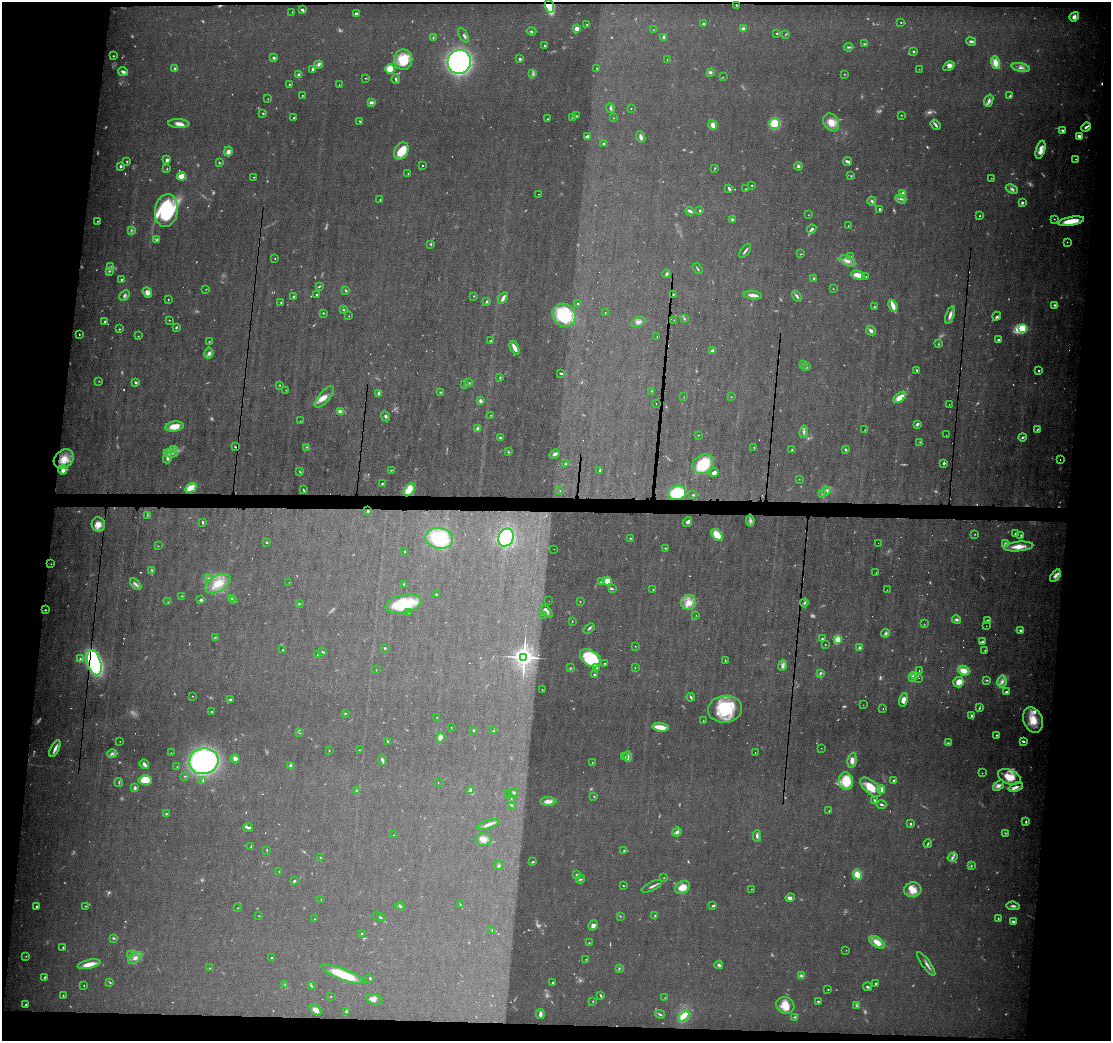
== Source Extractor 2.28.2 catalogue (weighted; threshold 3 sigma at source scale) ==
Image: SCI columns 1-4434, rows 111-4265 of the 4435 x 4471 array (HDU 1 of 3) = the unmasked area's bounding box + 8 px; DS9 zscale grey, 4 x 4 block average (1 PNG px = mean of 4 x 4 image px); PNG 1113 x 1043 px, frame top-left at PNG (2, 2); each listed source drawn as its Kron ellipse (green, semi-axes under 4 px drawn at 4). Shown black and unused: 12% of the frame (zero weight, under 3 of 4 exposures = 2% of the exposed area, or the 3 px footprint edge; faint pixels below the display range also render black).
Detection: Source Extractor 2.28.2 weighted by HDU 2 'WHT'. Background 0.0344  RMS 0.0034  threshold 0.0151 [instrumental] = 3 sigma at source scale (4.5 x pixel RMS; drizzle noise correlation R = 1.50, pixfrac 1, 0.05/0.05 arcsec/px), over >= 5 px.
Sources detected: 857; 239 too faint to see at this stretch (4 x 4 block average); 26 cosmic-ray / hot-pixel residue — neither listed nor drawn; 13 coinciding with a brighter row at this scale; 44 inside a brighter listed object's ellipse — not listed separately; of the other 535, all 500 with FLUX_AUTO >= 0.646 (the completeness limit of this list) listed and drawn (35 fainter detections not listed), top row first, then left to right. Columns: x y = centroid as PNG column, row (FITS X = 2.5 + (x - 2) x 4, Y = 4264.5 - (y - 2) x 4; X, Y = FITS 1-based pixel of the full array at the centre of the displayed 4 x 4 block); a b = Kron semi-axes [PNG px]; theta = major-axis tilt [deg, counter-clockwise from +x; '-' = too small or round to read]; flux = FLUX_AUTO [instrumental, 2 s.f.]
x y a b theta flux
736 5 3 2 - 2
550 6 6 3 -73 160
302 10 3 2 - 5.5
292 12 2 2 - 0.85
356 13 2 2 - 5.1
1074 17 5 4 - 11
901 22 2 2 - 1.2
704 23 3 2 - 2.2
587 24 2 2 - 0.97
577 28 2 2 - 58
743 29 2 2 - 39
653 30 2 2 - 0.87
531 31 5 2 - 2.4
777 33 2 2 - 1.9
786 34 3 2 - 1.6
463 35 8 2 -61 3.9
664 37 4 3 - 4.4
433 38 2 2 - 1.3
971 41 5 2 - 5.8
865 44 4 2 - 2.5
544 45 2 2 - 2.2
849 47 5 2 - 2.9
913 51 2 2 - 2.4
113 56 2 2 - 1.7
274 58 2 2 - 19
520 59 2 2 - 4.9
667 59 2 2 - 0.8
403 60 10 9 - 65
459 62 12 11 - 680
995 63 6 4 -74 23
318 65 4 3 - 4.5
949 66 6 3 32 8.7
597 68 3 2 - 1.1
1021 68 9 4 -11 9.3
175 69 4 3 - 4.3
313 69 3 2 - 4.7
390 69 4 4 - 40
919 69 2 2 - 0.97
123 72 5 3 - 7.6
710 72 4 3 - 4
533 74 3 2 - 3.2
844 74 2 2 - 1
299 75 2 2 - 48
723 77 3 2 - 1
365 78 2 2 - 1.1
396 79 5 2 - 3.2
289 84 2 2 - 3.2
339 85 2 2 - 0.73
302 95 2 2 - 0.94
1010 96 3 2 - 1.7
268 99 2 2 - 0.89
989 101 6 3 71 7.2
371 102 4 3 - 6.8
610 108 5 3 - 3.5
631 108 2 2 - 1.8
263 113 3 2 - 2.1
901 115 2 2 - 1.2
576 116 2 2 - 1.7
294 118 2 2 - 1.7
572 118 2 2 - 1.6
614 118 2 2 - 0.92
548 119 2 2 - 1.3
360 121 3 2 - 2.3
831 122 9 7 -58 25
179 124 10 4 -3 11
775 124 5 5 - 71
713 125 5 4 - 14
936 125 6 2 -53 6.4
1086 127 5 2 - 4.7
1062 130 3 2 - 5.2
587 136 4 3 - 4.7
1079 136 2 2 - 11
641 137 6 3 -68 7.4
604 144 2 2 - 10
1040 150 9 4 74 20
228 151 5 4 - 10
401 151 9 6 60 38
1076 159 2 2 - 1
167 160 2 2 - 7.8
847 161 4 2 - 6.3
127 162 2 2 - 1.8
219 163 2 2 - 1.9
422 165 2 2 - 4.6
121 166 3 2 - 4
798 166 4 3 - 3.7
715 168 2 2 - 1.4
167 169 2 2 - 1.3
408 174 2 2 - 1.5
181 176 4 4 - 31
851 176 2 2 - 1.7
254 177 2 2 - 1.1
991 178 2 2 - 1.3
752 185 2 2 - 1.5
729 188 4 2 - 4.5
745 189 2 2 - 1.3
1012 189 6 3 -24 5.9
903 193 4 3 - 7
538 194 2 2 - 0.97
901 199 6 3 -20 5.6
380 200 2 2 - 1.5
872 201 4 3 - 4.2
1022 203 3 2 - 3.6
879 209 2 2 - 2.7
166 210 16 11 81 190
690 211 4 2 - 8.4
700 211 3 2 - 1.8
808 215 2 2 - 0.87
980 216 2 2 - 3.8
1054 219 2 2 - 1
732 220 3 2 - 3
97 221 2 2 - 1.3
1071 221 13 4 9 43
848 226 2 2 - 1
812 229 5 2 - 6.4
131 230 3 3 - 3
157 239 3 2 - 2.5
1067 242 2 2 - 1.1
431 244 3 2 - 2.1
745 251 8 2 53 5
801 254 2 2 - 1.1
850 256 3 2 - 2.5
275 258 2 2 - 1.3
848 261 8 5 -29 13
111 267 3 3 - 2.8
697 269 6 2 -55 2.5
109 271 3 2 - 2.5
667 274 4 3 - 3.8
858 275 7 3 -13 28
866 276 2 2 - 0.75
814 278 3 2 - 2.1
121 279 2 2 - 2.4
319 286 3 2 - 1.9
206 289 2 2 - 0.97
833 289 2 2 - 0.8
346 290 3 2 - 2.5
147 292 5 4 - 12
316 294 2 2 - 4.5
673 294 2 2 - 1.9
124 295 6 3 44 4.8
753 295 9 2 -6 13
474 296 3 2 - 1.1
797 296 6 2 -54 5.2
293 297 3 2 - 1.9
503 298 7 2 59 10
168 300 3 2 - 1.3
487 301 3 2 - 2.9
281 302 2 2 - 1.1
578 304 2 2 - 2.7
1055 305 3 2 - 3.5
893 306 6 2 -69 35
874 307 2 2 - 1.9
343 310 3 2 - 2
605 312 2 2 - 0.78
323 313 2 2 - 1.8
564 315 12 11 - 120
950 315 9 3 71 11
349 316 2 2 - 0.72
997 316 4 2 - 2.2
684 319 3 2 - 2.6
169 320 2 2 - 1.2
674 320 2 2 - 0.81
105 322 3 2 - 2.9
638 322 8 4 21 9.2
176 327 3 2 - 2.7
1022 328 4 2 - 210
119 329 3 2 - 1.7
871 331 5 4 - 6.3
79 334 2 2 - 1.8
138 336 2 2 - 1
657 336 2 2 - 0.77
998 340 2 2 - 3.1
209 341 2 2 - 2
491 341 3 2 - 2.1
938 344 3 2 - 1.8
515 348 7 2 -64 17
712 351 4 3 - 9.4
209 353 5 4 - 6.8
803 364 2 2 - 0.82
806 367 2 2 - 6
917 370 4 2 - 3.1
1039 371 2 2 - 5
561 373 2 2 - 2.7
500 378 4 2 - 1.7
99 381 2 2 - 1.1
136 382 3 3 - 3.3
469 383 2 2 - 3.2
465 384 3 2 - 1.7
280 385 2 2 - 1.5
286 390 2 2 - 0.85
651 391 2 2 - 1
440 392 2 2 - 1.8
379 394 3 2 - 9.2
324 397 13 5 49 16
684 397 2 2 - 0.91
731 397 2 2 - 1
900 397 8 3 37 23
480 401 3 2 - 7.7
656 403 2 2 - 1.7
949 404 2 2 - 1.6
340 412 3 3 - 12
491 415 2 2 - 1
385 416 5 3 - 3.7
300 421 2 2 - 0.75
917 424 3 2 - 5.4
175 426 9 5 8 33
478 429 4 2 - 16
1038 429 3 2 - 2.2
865 430 2 2 - 0.77
804 432 6 3 81 4.6
698 435 2 2 - 1.1
946 435 2 2 - 1.2
1023 437 4 2 - 3.2
500 438 3 2 - 3
920 442 2 2 - 1.2
235 447 3 2 - 1.8
307 447 3 2 - 2.3
754 447 2 2 - 1
173 449 3 2 - 2.9
846 449 3 2 - 2.5
792 450 2 2 - 1.7
508 452 3 2 - 1.7
171 453 7 3 -6 8.6
555 454 5 4 - 6
167 457 6 4 72 9.9
64 459 11 8 38 32
1060 460 2 2 - 2
943 463 3 2 - 3.9
566 464 4 3 - 3
703 464 11 9 28 83
63 470 5 4 - 8.3
391 470 3 2 - 1.1
600 471 4 2 - 3.1
300 472 3 2 - 1.7
714 473 4 3 - 7.8
799 479 2 2 - 0.72
382 483 3 2 - 2.1
191 488 6 3 30 39
303 490 3 2 - 2.6
409 490 7 4 54 52
560 491 2 2 - 1.1
826 491 4 4 - 7.2
677 493 9 7 13 120
822 494 3 2 - 2.4
693 495 2 2 - 2.1
368 511 3 2 - 2.8
147 515 2 2 - 1.6
750 521 6 3 -84 6.3
202 522 3 2 - 3.3
687 522 5 2 - 5
98 524 7 6 - 16
1016 533 2 2 - 5.5
975 534 2 2 - 1
717 535 7 4 -46 42
1021 535 2 2 - 1.7
439 538 14 10 -11 130
506 538 9 7 60 170
630 538 2 2 - 1.2
267 542 2 2 - 1.6
878 543 2 2 - 1.7
1005 544 4 3 - 6.7
158 546 2 2 - 1
1018 546 15 4 5 27
666 548 3 2 - 2
554 549 2 2 - 0.74
405 552 2 2 - 1.9
51 564 2 2 - 0.87
152 570 3 2 - 1.5
876 573 2 2 - 2.2
1055 576 7 3 54 9
208 578 2 2 - 1.5
607 581 4 4 - 20
289 582 2 2 - 0.91
602 582 2 2 - 26
136 584 7 3 -49 6.8
218 584 14 8 30 41
404 584 2 2 - 1.5
612 589 3 2 - 2.5
653 589 2 2 - 0.94
887 590 2 2 - 1.1
437 594 3 2 - 1.7
182 596 2 2 - 1.4
232 599 2 2 - 41
201 600 4 3 - 3.6
234 601 2 2 - 1.2
549 601 2 2 - 1.4
168 602 2 2 - 0.69
580 602 2 2 - 0.81
689 602 7 7 - 23
804 603 4 2 - 3.6
299 604 2 2 - 1.3
404 604 18 9 12 110
45 610 2 2 - 2.4
547 611 7 4 -47 8.5
409 613 4 2 - 0.98
544 615 2 2 - 1.4
696 615 2 2 - 0.75
956 620 4 3 - 4.3
988 620 3 2 - 2.4
572 621 2 2 - 1.3
924 624 2 2 - 2.3
986 626 2 2 - 0.66
589 628 6 2 42 3.7
1021 631 4 2 - 6.2
886 633 4 3 - 3.9
215 637 3 2 - 0.97
822 639 2 2 - 5
838 639 2 2 - 75
982 642 3 2 - 4
825 644 2 2 - 0.84
635 646 2 2 - 0.78
385 648 2 2 - 3
859 648 3 3 - 4.9
283 650 2 2 - 2.9
985 650 3 2 - 1.8
322 652 3 2 - 1.7
318 654 3 2 - 2.1
524 657 3 3 - 1700
591 658 12 7 -33 90
80 659 2 2 - 3.1
725 661 3 2 - 1.4
94 663 13 6 -74 440
605 663 2 2 - 1.3
782 665 5 3 - 6.5
570 668 3 2 - 1.6
596 668 3 2 - 1.8
635 668 2 2 - 0.82
376 670 2 2 - 0.84
919 670 2 2 - 1.6
964 671 6 4 -25 22
820 673 3 3 - 2.9
594 675 2 2 - 11
915 676 2 2 - 150
913 677 2 2 - 13
919 678 2 2 - 0.65
987 680 3 2 - 1.9
1002 681 6 4 78 9.7
959 682 5 5 - 17
542 690 2 2 - 1.2
1006 692 4 2 - 3.5
192 696 2 2 - 1.4
691 697 4 2 - 3.5
230 699 3 2 - 2.3
903 700 7 4 72 13
863 705 2 2 - 2.6
979 708 4 2 - 3.2
725 709 17 13 7 110
883 709 2 2 - 0.85
211 711 2 2 - 1.2
346 713 2 2 - 1.3
972 716 4 3 - 4.4
437 718 3 2 - 0.97
1033 720 13 9 -69 43
703 721 2 2 - 0.99
451 727 2 2 - 0.84
660 727 8 2 -10 55
474 730 2 2 - 8.5
493 731 3 2 - 1.5
300 733 2 2 - 0.7
997 735 2 2 - 2
440 737 5 3 - 16
120 741 2 2 - 0.82
388 741 2 2 - 1.9
1023 741 3 2 - 4.3
948 743 4 2 - 2.2
821 748 2 2 - 0.7
55 749 9 2 64 13
329 750 2 2 - 1.1
359 750 2 2 - 1.1
755 752 2 2 - 0.65
171 753 2 2 - 1.1
112 754 5 2 - 4.4
625 757 2 2 - 0.95
628 757 5 2 - 4.5
235 759 4 4 - 9.2
382 760 5 2 - 5.8
852 760 8 4 84 14
204 761 14 13 - 470
592 762 2 2 - 0.84
144 764 5 3 - 8
291 766 4 2 - 8.7
177 767 2 2 - 0.82
982 773 2 2 - 0.76
184 776 3 2 - 1.6
1009 777 12 7 -20 37
145 780 7 5 -2 46
203 780 4 2 - 1.8
894 780 3 2 - 2.1
846 781 9 7 -80 67
438 782 2 2 - 0.7
119 783 4 2 - 1.9
998 785 6 4 38 9.9
871 787 12 6 -41 37
1016 787 7 3 23 9.3
135 788 4 2 - 6.1
356 790 2 2 - 1.4
881 790 4 3 - 21
471 791 3 2 - 3.2
514 793 5 3 - 3.2
508 794 2 2 - 1.5
594 796 3 2 - 1.3
511 798 2 2 - 0.68
875 800 3 2 - 2.4
511 801 2 2 - 1.2
548 801 8 3 0 13
881 804 5 2 - 4.8
511 805 2 2 - 2.4
829 811 2 2 - 0.85
166 814 2 2 - 2.1
1026 822 3 2 - 3.1
910 823 2 2 - 1.9
488 824 11 3 17 9.8
248 828 5 2 - 4.6
677 832 5 4 - 5.7
1005 833 4 2 - 1.7
393 835 2 2 - 0.81
757 836 6 2 -88 5.5
483 839 8 6 9 14
928 844 4 2 - 2.6
251 847 3 2 - 1.3
267 850 3 2 - 1.1
624 851 2 2 - 1.4
320 857 2 2 - 1.1
953 857 5 3 - 4.8
533 862 3 2 - 2.5
499 865 5 2 - 2.7
971 866 3 2 - 1.9
279 871 2 2 - 0.72
576 875 3 2 - 1.8
857 875 5 4 - 30
664 878 2 2 - 1.1
581 879 4 2 - 2.7
294 881 2 2 - 3.7
623 886 2 2 - 1.8
652 886 11 2 26 6.3
683 887 8 6 30 25
751 889 2 2 - 0.81
913 890 8 7 - 22
790 898 4 4 - 6.4
321 900 2 2 - 0.69
460 904 2 2 - 0.95
86 906 3 2 - 1.2
400 906 4 2 - 3.3
713 906 3 2 - 3.5
1013 906 7 3 -9 5.6
37 907 3 2 - 4
238 908 2 2 - 0.83
259 916 2 2 - 1
379 916 6 2 -19 3.5
620 916 3 2 - 1.4
655 916 3 2 - 2.6
314 919 2 2 - 1.3
381 919 4 2 - 3.6
998 919 3 2 - 2.2
1013 922 3 2 - 7.4
593 925 5 3 - 7.2
492 930 2 2 - 1.3
362 934 2 2 - 1.1
113 938 4 2 - 2.2
877 942 9 4 -34 23
589 943 2 2 - 2.5
63 948 3 2 - 2.7
846 950 2 2 - 0.9
131 955 2 2 - 1.9
26 956 2 2 - 1.3
135 958 8 4 35 11
271 958 2 2 - 3.6
586 959 2 2 - 0.91
89 964 11 3 13 28
926 964 14 2 -54 8.3
719 965 4 3 - 4.7
210 968 2 2 - 0.84
619 968 3 2 - 1.8
343 974 23 5 -21 76
801 976 3 3 - 4.1
45 977 3 2 - 2.5
370 978 2 2 - 2.2
110 982 4 2 - 1.7
552 983 2 2 - 2.8
876 983 2 2 - 1.9
285 985 3 2 - 1.4
84 986 2 2 - 1
311 986 3 2 - 2
868 987 4 3 - 3.6
828 990 2 2 - 1.4
63 995 3 2 - 1.3
601 996 4 2 - 2.4
331 997 2 2 - 0.82
665 998 3 2 - 1.1
374 999 8 5 -19 9.6
593 1001 3 2 - 1.3
818 1001 2 2 - 2.9
26 1005 3 2 - 3.3
785 1005 9 8 - 25
857 1006 3 2 - 2.2
315 1010 7 3 -43 21
346 1012 3 2 - 2
540 1014 5 2 - 7.5
660 1014 5 2 - 3.3
684 1016 6 4 45 51
795 1017 3 3 - 2.3
Overlapping masked pixels (flux is a lower limit): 6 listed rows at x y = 736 5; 550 6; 673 294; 235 447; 409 490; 94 663
Diffuse or blended objects may show on this block-average render without a row.